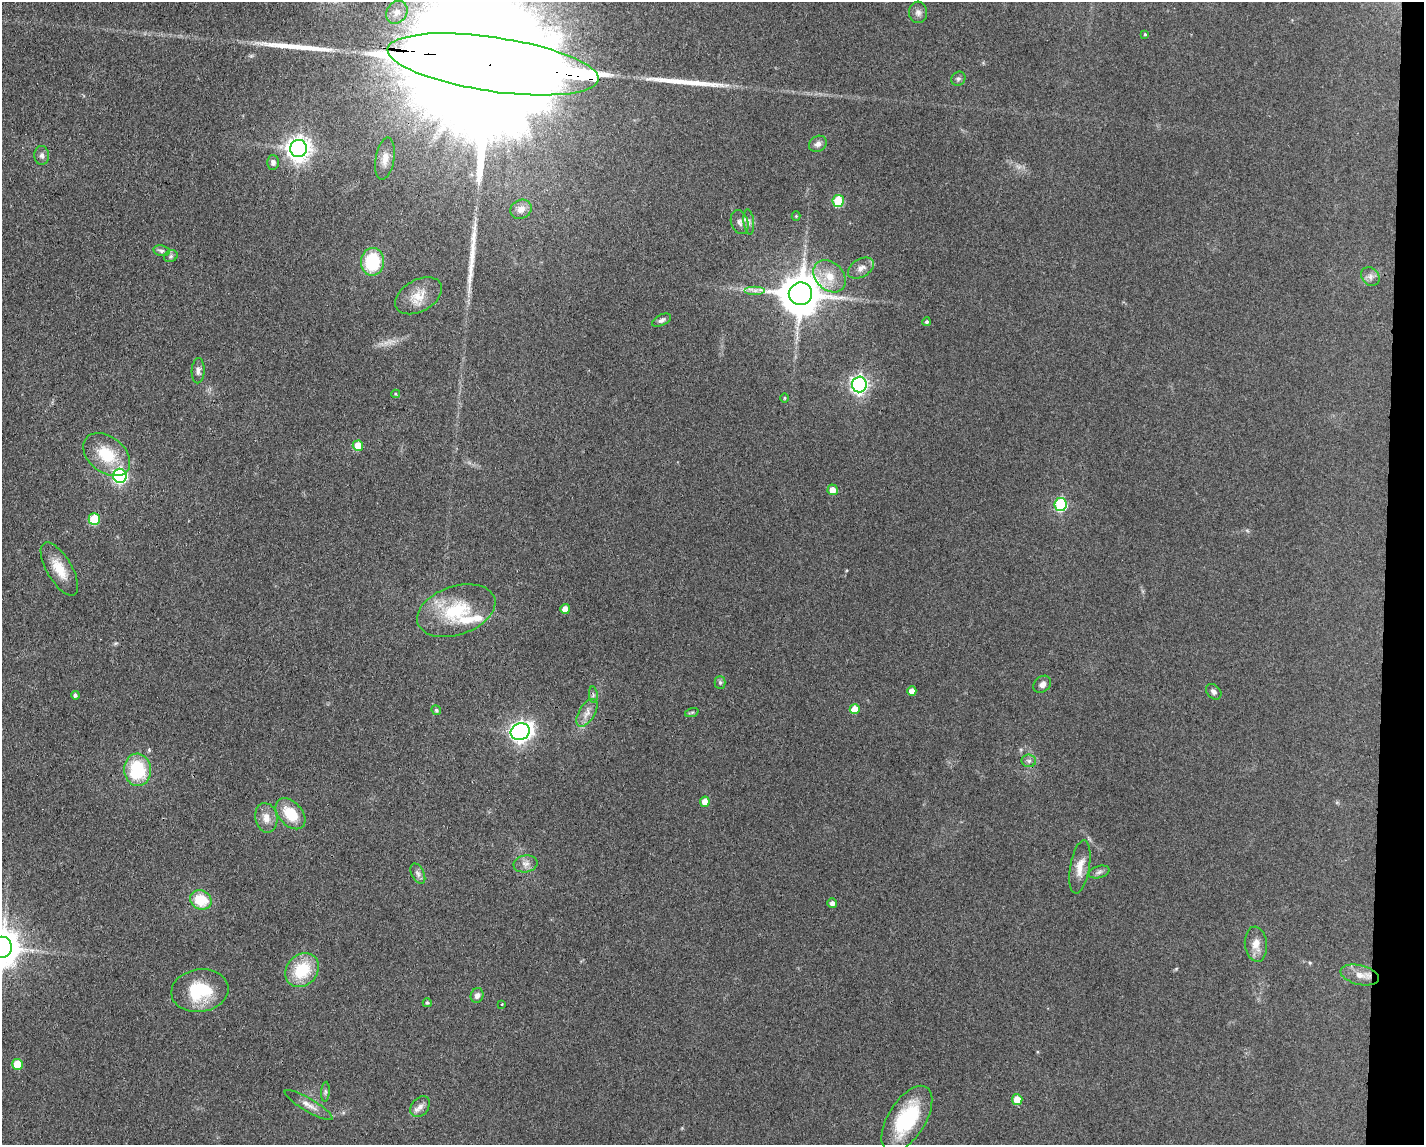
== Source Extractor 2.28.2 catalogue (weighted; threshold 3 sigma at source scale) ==
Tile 6 of 3 x 4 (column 3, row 2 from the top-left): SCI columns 2961-4382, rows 2293-3435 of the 4607 x 4584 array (HDU 1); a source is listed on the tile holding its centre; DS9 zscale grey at full resolution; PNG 1426 x 1147 px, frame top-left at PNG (2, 2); each listed source drawn as its Kron ellipse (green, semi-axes under 4 px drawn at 4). Shown black and unused: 3% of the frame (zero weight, under 3 of 4 exposures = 1% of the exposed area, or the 3 px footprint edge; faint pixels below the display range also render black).
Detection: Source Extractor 2.28.2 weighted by HDU 2 'WHT'; one run over the whole footprint, this tile lists its part. Background 0.154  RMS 0.0081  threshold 0.0363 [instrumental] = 3 sigma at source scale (4.5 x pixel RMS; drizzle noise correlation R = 1.50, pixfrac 1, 0.05/0.05 arcsec/px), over >= 5 px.
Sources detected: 82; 2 inside a brighter object's white glare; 3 long thin detections or spike segments (spike, bleed or trail) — neither listed nor drawn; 2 inside a brighter listed object's ellipse — not listed separately; the other 75 listed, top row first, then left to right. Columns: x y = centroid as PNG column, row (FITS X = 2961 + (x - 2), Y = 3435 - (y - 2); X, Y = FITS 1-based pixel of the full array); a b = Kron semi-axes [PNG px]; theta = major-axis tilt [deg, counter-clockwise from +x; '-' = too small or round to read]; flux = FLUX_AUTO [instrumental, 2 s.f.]
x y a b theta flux
397 12 12 10 53 6.7
918 12 11 9 -87 3.9
1145 34 4 3 - 0.82
493 64 107 27 -8 110000
958 79 7 6 - 1.9
818 144 9 7 36 3.7
298 149 8 8 - 640
42 155 9 7 -86 2.9
385 159 21 9 80 8.1
273 162 7 6 - 2.7
838 201 6 5 - 31
521 209 11 9 27 5.6
796 216 4 4 - 0.82
740 222 12 8 -73 4.3
749 222 13 5 -83 2.9
161 251 8 5 -10 2.1
171 256 7 5 29 1.7
372 262 14 11 81 45
861 268 14 9 31 5.9
830 276 18 13 -45 15
1370 277 10 8 -50 3.7
755 290 10 4 0 3.3
800 294 12 11 - 2800
419 296 25 16 29 15
661 320 10 5 27 2.4
926 322 4 4 - 1.7
198 371 12 6 87 3.3
859 384 8 7 - 270
395 394 4 4 - 0.87
784 398 4 3 - 0.77
358 446 5 5 - 18
107 455 26 18 -38 28
120 476 7 6 - 160
833 490 5 5 - 8.3
1061 505 6 6 - 80
94 519 6 5 - 32
59 569 30 12 -59 16
565 609 5 5 - 8.3
456 611 40 24 19 48
720 683 6 5 - 1.4
1042 684 10 7 40 4
912 691 5 4 - 6.1
1214 692 9 6 -44 2.7
75 695 4 4 - 1.8
593 695 8 3 -85 1.4
855 709 5 5 - 11
436 710 5 4 - 1.4
692 712 7 4 19 1.2
587 713 15 8 58 6.1
520 732 10 8 25 370
1029 761 7 6 - 2.2
138 770 16 13 -86 48
705 802 5 5 - 8.1
291 814 18 11 -48 23
266 818 15 11 -79 8.3
526 864 12 8 10 4.7
1080 867 27 10 80 11
1099 872 10 6 16 2.5
418 874 11 6 -63 3.1
201 900 11 9 -23 23
832 903 5 4 - 3.2
1256 944 17 11 -84 8.9
2 947 10 10 - 1900
302 970 18 15 48 33
1360 975 19 9 -13 8.9
200 991 29 21 8 42
477 995 7 6 - 3.2
427 1003 4 4 - 1.2
502 1004 3 3 - 1.4
17 1064 5 5 - 17
325 1092 10 4 86 1.7
1017 1100 5 5 - 14
309 1105 27 6 -31 6.6
420 1107 11 8 52 4.9
907 1119 37 18 58 59
Overlapping masked pixels (flux is a lower limit): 1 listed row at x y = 493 64
Isophote crosses this tile's border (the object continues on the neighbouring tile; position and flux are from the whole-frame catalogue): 2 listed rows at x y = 493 64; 2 947